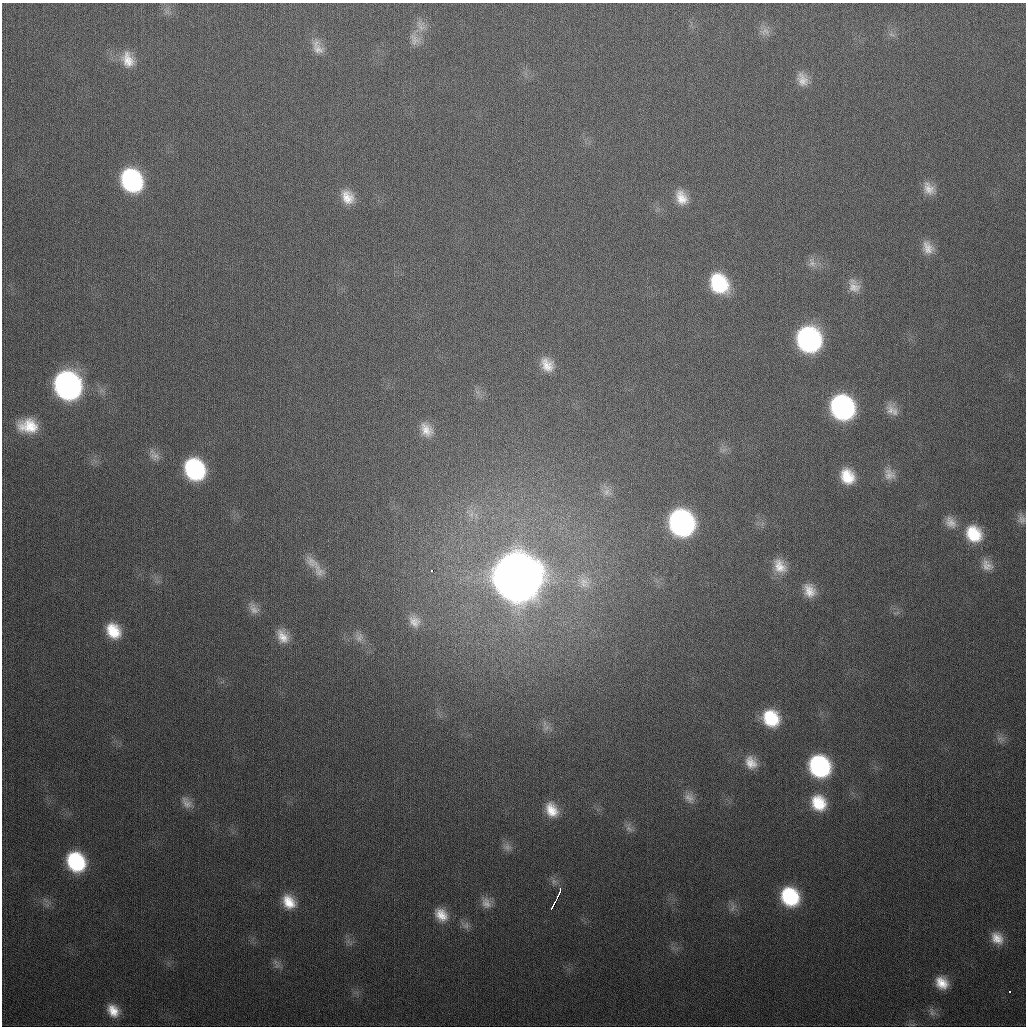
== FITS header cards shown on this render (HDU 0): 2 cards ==
NAXIS1  =                 1024
NAXIS2  =                 1024

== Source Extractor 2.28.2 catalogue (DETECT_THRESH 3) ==
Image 1024 x 1024 px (HDU 0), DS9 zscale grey, 1 PNG px = 1 image px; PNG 1028 x 1028 px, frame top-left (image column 1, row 1024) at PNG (2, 3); no overlay
Background 343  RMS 13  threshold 40.1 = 3 sigma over >= 5 px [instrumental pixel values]
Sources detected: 72; all 72 listed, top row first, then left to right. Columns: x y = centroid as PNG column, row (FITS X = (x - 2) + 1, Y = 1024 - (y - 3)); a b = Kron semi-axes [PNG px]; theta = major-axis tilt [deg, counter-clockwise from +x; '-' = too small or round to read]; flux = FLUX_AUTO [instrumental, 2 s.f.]
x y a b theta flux
421 27 16 13 89 1.1e+04
765 31 13 11 19 7.0e+03
891 35 9 4 -19 2.1e+03
415 39 19 13 -54 9.6e+03
318 49 19 14 -44 1.1e+04
128 60 21 15 -68 1.6e+04
802 79 18 13 -70 1.1e+04
132 180 19 15 -61 1.4e+05
929 188 17 12 -55 1.1e+04
347 197 18 14 -57 1.5e+04
681 198 19 13 -66 1.5e+04
928 248 17 12 -66 1.1e+04
812 263 14 9 -72 6.2e+03
719 283 20 16 -57 6.1e+04
854 286 18 13 -62 1.1e+04
809 339 18 16 -66 2.3e+05
547 365 18 14 -60 1.4e+04
68 385 19 16 -61 4.2e+05
842 407 18 16 -58 2.2e+05
891 410 18 12 -73 9.1e+03
28 426 20 14 -5 2.6e+04
426 430 18 12 -56 1.2e+04
155 456 16 11 -38 7.0e+03
195 469 18 15 -59 1.2e+05
889 474 16 13 -54 9.3e+03
847 476 16 13 -58 2.3e+04
607 492 11 11 - 6.6e+03
471 514 8 5 31 3.5e+03
1022 519 11 11 - 4.9e+03
951 522 18 13 -53 1.0e+04
682 523 19 16 -61 3.1e+05
974 534 19 16 -53 3.3e+04
312 562 23 13 -38 1.3e+04
987 565 17 13 -49 9.5e+03
780 566 21 15 -61 1.6e+04
432 570 3 3 - 1.0e+04
318 571 22 13 -55 1.2e+04
517 577 21 19 -59 6.4e+06
584 583 18 15 -69 1.4e+04
809 590 18 14 -65 1.4e+04
254 609 18 11 -55 8.1e+03
414 621 18 14 -50 1.1e+04
113 631 18 14 -55 2.6e+04
283 636 19 13 -63 1.4e+04
359 637 14 11 80 7.4e+03
771 718 17 15 -49 4.0e+04
546 728 10 5 36 3.0e+03
1000 739 12 5 -19 3.3e+03
751 762 17 14 -59 1.3e+04
819 766 18 15 -54 1.3e+05
689 798 16 12 -52 8.0e+03
186 803 17 10 -54 7.1e+03
819 803 18 15 -57 2.9e+04
552 810 17 12 -63 1.7e+04
629 829 12 7 -30 4.0e+03
507 847 11 10 - 5.3e+03
76 862 17 14 -57 8.4e+04
554 881 9 7 89 3.6e+03
557 897 11 3 69 9.2e+03
790 897 17 15 -54 7.0e+04
289 902 17 13 -54 1.9e+04
486 903 16 12 -64 8.7e+03
554 904 22 2 64 1.3e+04
733 908 11 5 60 3.5e+03
441 915 19 14 -48 1.6e+04
465 925 13 10 -26 5.2e+03
997 938 17 13 -53 1.4e+04
277 966 8 5 1 2.8e+03
942 983 15 13 -47 1.6e+04
1010 991 3 3 - 1.9e+03
113 1011 16 12 -54 1.5e+04
932 1012 13 7 -72 4.3e+03